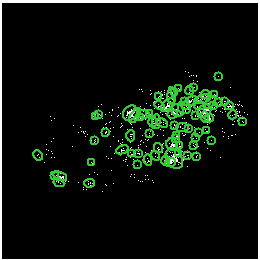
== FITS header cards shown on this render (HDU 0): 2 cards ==
NAXIS1  =                  256 /
NAXIS2  =                  256 /

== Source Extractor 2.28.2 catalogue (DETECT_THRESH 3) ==
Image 256 x 256 px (HDU 0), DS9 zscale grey, 1 PNG px = 1 image px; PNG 260 x 260 px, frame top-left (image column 1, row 256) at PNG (2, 3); each listed source drawn as its Kron ellipse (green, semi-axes under 4 px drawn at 4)
Background 18.3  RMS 1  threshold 3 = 3 sigma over >= 5 px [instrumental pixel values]
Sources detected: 75; all 75 listed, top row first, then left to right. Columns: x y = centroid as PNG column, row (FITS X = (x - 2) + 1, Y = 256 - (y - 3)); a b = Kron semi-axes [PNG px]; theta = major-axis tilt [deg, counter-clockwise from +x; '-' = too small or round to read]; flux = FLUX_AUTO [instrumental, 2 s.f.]
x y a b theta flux
218 76 2 2 - 53
193 87 2 2 - 47
178 89 4 3 - 100
190 90 5 2 - 75
175 93 4 2 - 30
214 94 3 2 - 56
205 95 5 3 - 79
172 96 8 2 89 150
158 97 4 2 - 83
202 99 9 2 17 140
184 101 3 2 - 45
190 101 7 4 25 130
224 101 2 2 - 44
210 103 7 2 55 63
219 103 4 2 - 62
168 104 9 3 45 140
160 106 5 3 - 74
186 106 2 2 - 50
200 106 5 2 - 48
213 106 3 2 - 37
229 106 5 2 - 140
184 108 6 6 - 120
178 110 6 6 - 220
204 111 7 6 - 99
130 113 8 6 47 480
150 113 3 2 - 33
99 114 3 2 - 44
144 114 6 3 -10 55
172 114 5 3 - 120
233 115 4 3 - 68
135 116 8 3 57 160
195 116 3 2 - 47
96 117 4 2 - 57
205 117 5 2 - 81
140 118 2 2 - 66
209 118 4 4 - 180
156 121 7 3 87 200
153 122 5 3 - 54
243 122 2 2 - 37
162 123 6 3 -34 160
174 126 3 2 - 70
182 128 6 4 5 100
189 128 2 2 - 32
206 131 3 2 - 60
105 132 3 3 - 73
199 132 2 2 - 34
149 134 3 2 - 54
131 136 6 3 87 140
177 136 3 2 - 25
175 138 3 3 - 110
196 138 3 2 - 48
94 140 3 2 - 71
211 140 2 2 - 33
172 145 6 5 - 270
179 146 3 2 - 61
194 146 4 2 - 73
158 148 5 2 - 73
122 150 6 3 22 130
139 153 3 2 - 65
132 154 4 2 - 78
179 154 3 2 - 56
38 155 5 3 - 60
187 155 2 2 - 46
155 156 5 3 - 65
196 157 3 2 - 59
174 159 11 8 -59 520
148 160 5 2 - 83
165 161 5 4 - 150
91 162 3 2 - 41
170 163 5 2 - 140
137 165 2 2 - 26
54 176 3 2 - 50
60 176 7 4 -22 220
59 183 5 2 - 64
90 183 5 4 - 150